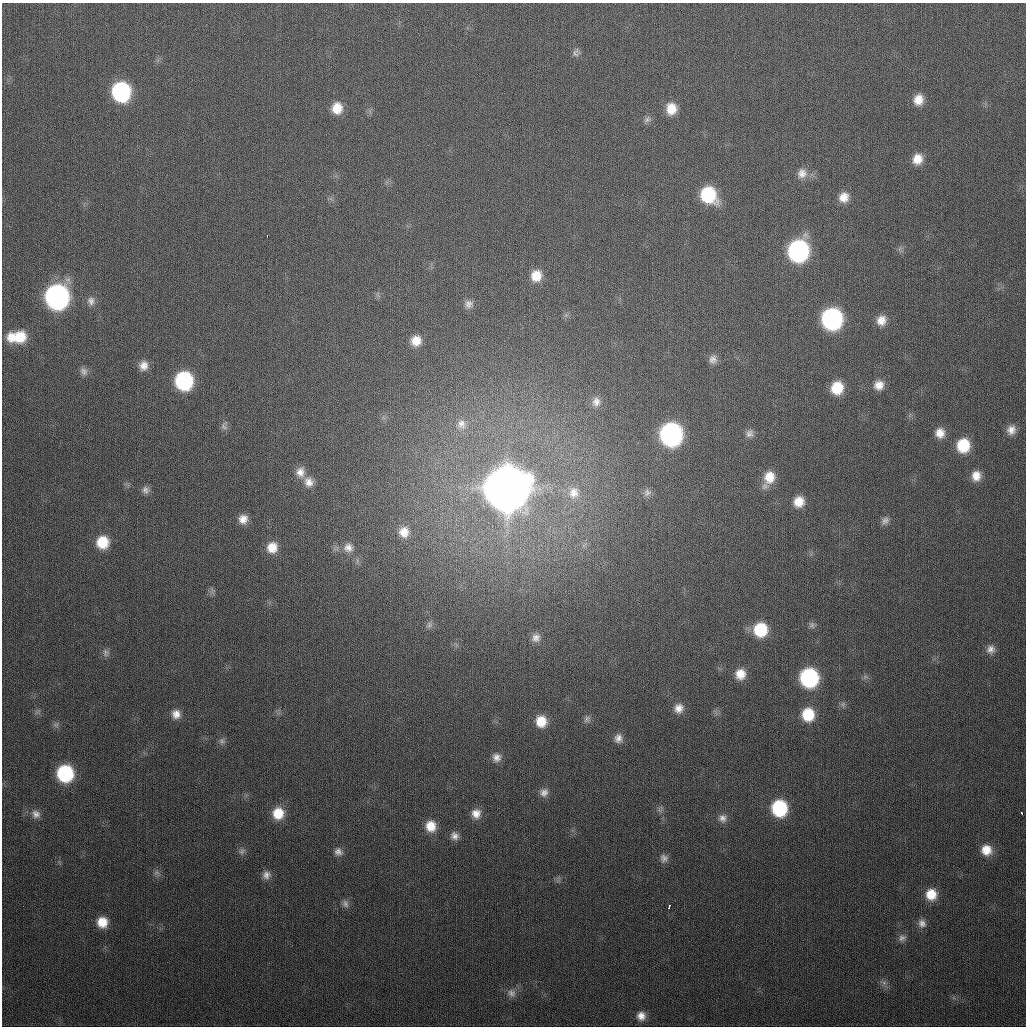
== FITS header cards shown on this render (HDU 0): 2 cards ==
NAXIS1  =                 1024
NAXIS2  =                 1024

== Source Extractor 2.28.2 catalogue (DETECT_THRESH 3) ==
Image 1024 x 1024 px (HDU 0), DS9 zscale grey, 1 PNG px = 1 image px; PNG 1028 x 1028 px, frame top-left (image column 1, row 1024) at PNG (2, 3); no overlay
Background 318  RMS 13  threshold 38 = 3 sigma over >= 5 px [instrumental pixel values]
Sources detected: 93; all 93 listed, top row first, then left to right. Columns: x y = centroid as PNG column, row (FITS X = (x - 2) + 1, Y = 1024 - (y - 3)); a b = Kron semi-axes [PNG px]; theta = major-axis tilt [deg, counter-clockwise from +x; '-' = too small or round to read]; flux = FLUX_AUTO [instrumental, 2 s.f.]
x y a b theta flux
576 52 11 7 71 3.0e+03
121 92 13 12 - 1.4e+05
918 100 11 10 - 1.1e+04
337 108 12 10 85 1.5e+04
671 109 12 11 - 1.5e+04
647 119 10 8 35 3.4e+03
917 159 12 10 72 1.1e+04
802 173 14 13 - 8.6e+03
708 195 14 12 -56 6.1e+04
844 197 12 11 - 1.0e+04
267 236 3 2 - 2.4e+03
798 251 14 13 - 2.3e+05
536 276 12 11 - 1.4e+04
57 297 14 13 - 4.2e+05
91 301 12 10 -71 5.8e+03
469 304 11 10 - 5.1e+03
832 319 14 13 - 2.3e+05
881 320 11 11 - 9.5e+03
17 337 20 11 4 2.7e+04
416 341 12 12 - 1.2e+04
713 359 10 9 - 4.8e+03
143 366 11 10 - 7.8e+03
84 371 12 9 -52 4.3e+03
184 381 13 12 - 1.2e+05
879 385 12 11 - 9.4e+03
837 388 12 10 71 2.4e+04
596 402 13 11 78 7.0e+03
462 424 14 11 -76 7.0e+03
224 426 12 9 -89 3.5e+03
1011 430 11 10 - 7.2e+03
750 433 11 9 62 4.3e+03
940 433 11 10 - 9.6e+03
671 434 14 13 - 3.1e+05
963 445 12 11 - 3.2e+04
300 472 13 12 - 8.6e+03
976 476 12 10 85 1.0e+04
769 477 16 13 76 1.7e+04
309 482 13 12 - 8.6e+03
506 489 17 16 - 6.2e+06
145 490 10 9 - 4.0e+03
647 492 10 10 - 4.1e+03
574 493 17 14 85 1.2e+04
799 502 12 12 - 1.4e+04
243 519 11 10 - 8.2e+03
885 521 11 8 49 4.0e+03
404 532 16 15 - 1.4e+04
102 542 12 12 - 2.6e+04
272 547 12 11 - 1.4e+04
348 548 13 12 - 7.6e+03
429 625 9 7 66 2.6e+03
812 625 9 7 -65 2.8e+03
760 630 13 12 - 4.0e+04
536 638 11 10 - 5.6e+03
991 649 11 10 - 5.8e+03
106 653 11 9 -78 3.7e+03
740 674 11 11 - 1.2e+04
809 678 13 12 - 1.3e+05
843 704 8 6 90 2.4e+03
679 708 11 10 - 7.9e+03
176 714 11 10 - 7.6e+03
808 714 13 12 - 2.9e+04
587 719 11 7 53 3.0e+03
541 721 12 11 - 1.7e+04
56 725 9 6 -14 2.6e+03
618 738 10 9 - 5.4e+03
222 741 9 9 - 3.2e+03
496 757 10 10 - 5.8e+03
65 773 12 12 - 8.6e+04
544 792 12 11 - 5.9e+03
779 808 13 12 - 7.1e+04
660 809 11 7 78 3.1e+03
278 813 13 12 - 1.9e+04
476 813 12 11 - 9.2e+03
1022 813 3 3 - 3.9e+03
36 814 11 10 - 5.4e+03
722 818 12 12 - 6.1e+03
431 826 12 12 - 1.5e+04
455 836 11 10 - 5.7e+03
986 850 12 12 - 1.4e+04
242 851 9 7 49 3.1e+03
338 852 11 10 - 5.0e+03
664 858 11 10 - 4.7e+03
156 872 9 7 36 3.0e+03
266 875 11 10 - 5.3e+03
931 894 12 11 - 1.8e+04
345 904 11 9 -75 4.1e+03
669 906 4 3 - 3.8e+03
102 922 12 11 - 1.6e+04
922 923 11 10 - 5.3e+03
902 938 11 8 23 4.2e+03
883 983 11 6 -13 3.6e+03
512 993 12 10 -51 5.5e+03
641 1016 10 10 - 7.8e+03